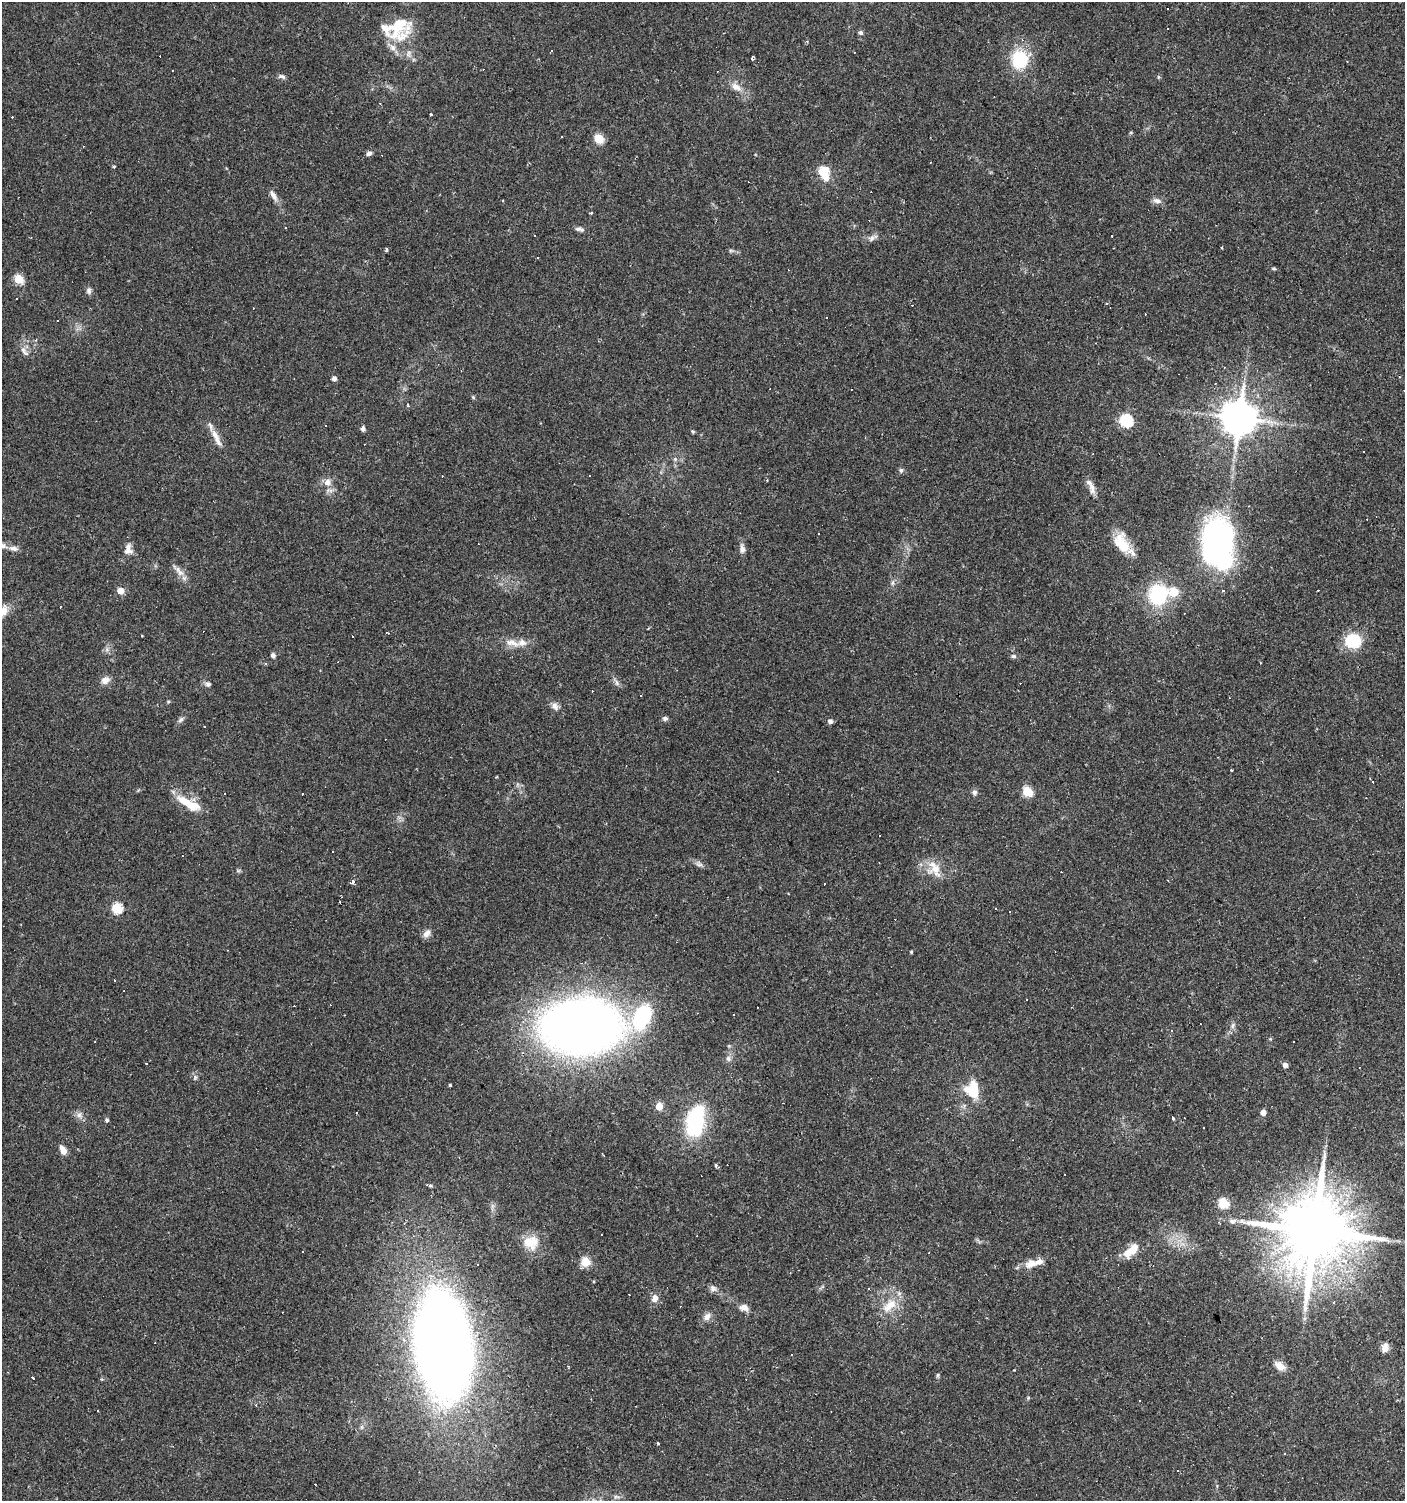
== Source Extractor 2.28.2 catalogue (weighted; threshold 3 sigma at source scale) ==
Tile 6 of 4 x 4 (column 2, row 2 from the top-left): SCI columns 1541-2943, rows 2999-4497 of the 5951 x 5996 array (HDU 1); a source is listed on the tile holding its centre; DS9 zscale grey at full resolution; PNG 1407 x 1503 px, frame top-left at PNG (2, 2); no overlay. Shown black and unused: <1% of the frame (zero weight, under 2 of 3 exposures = <1% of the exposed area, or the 3 px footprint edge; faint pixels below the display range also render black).
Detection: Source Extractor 2.28.2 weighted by HDU 2 'WHT'; one run over the whole footprint, this tile lists its part. Background 0.0314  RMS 0.0036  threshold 0.0161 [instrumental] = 3 sigma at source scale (4.5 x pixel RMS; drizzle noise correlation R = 1.50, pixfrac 1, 0.0396/0.0396 arcsec/px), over >= 5 px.
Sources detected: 232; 1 inside a brighter object's white glare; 82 cosmic-ray / hot-pixel residue — not listed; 9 inside a brighter listed object's ellipse — not listed separately; the other 140 listed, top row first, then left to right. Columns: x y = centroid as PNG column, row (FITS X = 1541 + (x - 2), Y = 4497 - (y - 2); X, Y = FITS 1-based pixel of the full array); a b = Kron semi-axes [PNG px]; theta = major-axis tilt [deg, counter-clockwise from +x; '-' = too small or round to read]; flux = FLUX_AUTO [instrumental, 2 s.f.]
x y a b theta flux
1167 9 3 3 - 0.51
398 26 32 27 84 19
1168 28 3 2 - 0.39
861 33 6 6 - 0.76
551 51 3 3 - 1.6
752 58 4 3 - 0.62
1020 59 20 18 -83 17
172 71 3 3 - 0.48
282 76 9 6 -22 0.99
1158 77 5 3 - 0.42
736 87 16 8 -31 3.2
599 138 5 5 - 16
369 153 6 5 - 1.2
930 162 3 2 - 0.4
113 166 3 3 - 1.8
822 172 19 11 35 4.7
273 196 17 6 -59 2.1
1157 201 12 7 -16 1.7
591 213 3 2 - 0.84
579 229 13 5 -13 1.2
535 236 3 3 - 0.77
1112 236 3 2 - 0.41
872 238 12 7 49 1.4
387 250 3 3 - 1
537 257 3 2 - 0.56
1274 268 7 3 -9 0.48
18 279 5 5 - 16
89 291 10 6 -80 1.2
16 299 3 3 - 0.66
826 318 3 2 - 0.37
23 350 12 5 -38 1.6
334 378 4 4 - 1.7
473 397 5 5 - 0.47
1239 418 10 9 - 980
1126 420 6 6 - 46
363 429 6 5 - 0.96
692 431 4 4 - 0.57
215 436 20 8 -63 3.8
1363 451 3 2 - 0.73
675 459 6 5 - 0.71
901 470 7 6 - 0.82
589 475 3 2 - 0.52
767 480 3 3 - 0.34
327 482 10 10 - 2.7
1092 487 18 7 -78 2.5
818 534 3 3 - 0.79
1218 541 39 21 -84 140
1121 544 27 15 -61 8.9
2 545 12 7 -22 2
14 548 12 6 -13 1.6
128 549 16 10 -80 2.6
742 549 13 7 -84 1.7
180 572 13 8 -28 2.5
893 583 9 4 81 0.83
120 591 5 5 - 5.6
1222 591 3 3 - 3.6
1158 595 22 20 72 25
5 606 6 6 - 1.2
387 632 3 2 - 0.34
353 636 3 2 - 0.33
1353 640 18 16 -2 13
512 643 22 9 -12 3.9
107 650 7 5 -46 0.93
273 655 6 5 - 0.98
1013 656 8 5 0 0.82
1260 663 3 2 - 0.33
265 664 3 3 - 0.72
105 680 11 9 26 2.5
208 684 7 7 - 1.1
640 696 3 2 - 0.48
168 701 5 3 - 0.41
555 706 10 8 -50 1.8
665 718 7 6 - 0.91
181 720 10 5 42 1
830 721 5 5 - 1.3
205 726 3 3 - 0.44
1027 791 6 5 - 21
974 792 7 7 - 1.1
225 793 2 2 - 0.26
302 793 3 2 - 0.3
188 803 34 10 -30 8.7
879 835 3 2 - 0.56
332 851 2 2 - 0.27
182 856 3 2 - 0.22
879 863 3 2 - 0.23
699 864 11 6 -33 1.3
934 869 24 17 -60 6.8
238 871 7 4 1 0.55
352 882 3 3 - 19
340 902 3 2 - 0.61
117 908 6 5 - 23
1010 912 3 2 - 0.57
427 933 12 8 48 1.9
911 952 4 3 - 0.34
344 1015 2 2 - 0.24
734 1015 3 2 - 0.55
642 1017 38 23 63 27
1233 1025 9 5 72 1.1
581 1027 54 37 1 420
1171 1031 4 3 - 0.49
728 1059 8 7 - 1.3
1285 1065 4 4 - 1.9
195 1077 6 5 - 0.72
450 1085 3 3 - 0.37
974 1092 14 9 -75 6
659 1106 5 5 - 6.6
1263 1112 4 4 - 3
357 1113 3 2 - 0.44
79 1115 9 7 57 1.5
1173 1118 3 3 - 4
107 1120 4 4 - 0.79
695 1121 33 18 81 35
63 1150 11 7 -62 2.5
716 1165 4 3 - 1.1
427 1185 5 3 - 0.91
1223 1203 5 5 - 22
1232 1221 10 7 8 1.7
1315 1231 19 17 -71 4200
531 1242 21 19 6 7.3
1131 1250 22 10 42 6.1
302 1251 3 3 - 1.1
585 1262 5 5 - 17
1031 1264 18 11 17 4.2
713 1288 10 8 -44 1.4
869 1288 3 3 - 1.1
655 1298 9 7 77 2.2
1334 1303 4 3 - 0.4
889 1305 26 13 41 7.3
744 1307 12 8 -17 2.2
707 1317 11 8 54 2.1
443 1345 75 39 -84 550
1385 1348 11 8 83 2.3
1280 1366 13 8 -35 3.7
938 1375 7 4 74 0.58
33 1378 4 3 - 1.7
1028 1398 5 4 - 0.4
98 1410 3 3 - 0.69
658 1443 3 3 - 0.82
1284 1453 3 2 - 0.68
1178 1471 3 3 - 0.5
Overlapping masked pixels (flux is a lower limit): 1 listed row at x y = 443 1345
Isophote crosses this tile's border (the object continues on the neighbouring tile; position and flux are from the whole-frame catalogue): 1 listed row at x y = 2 545
Unlisted compact peaks at least as high as the median listed source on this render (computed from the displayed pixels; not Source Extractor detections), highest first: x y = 431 114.